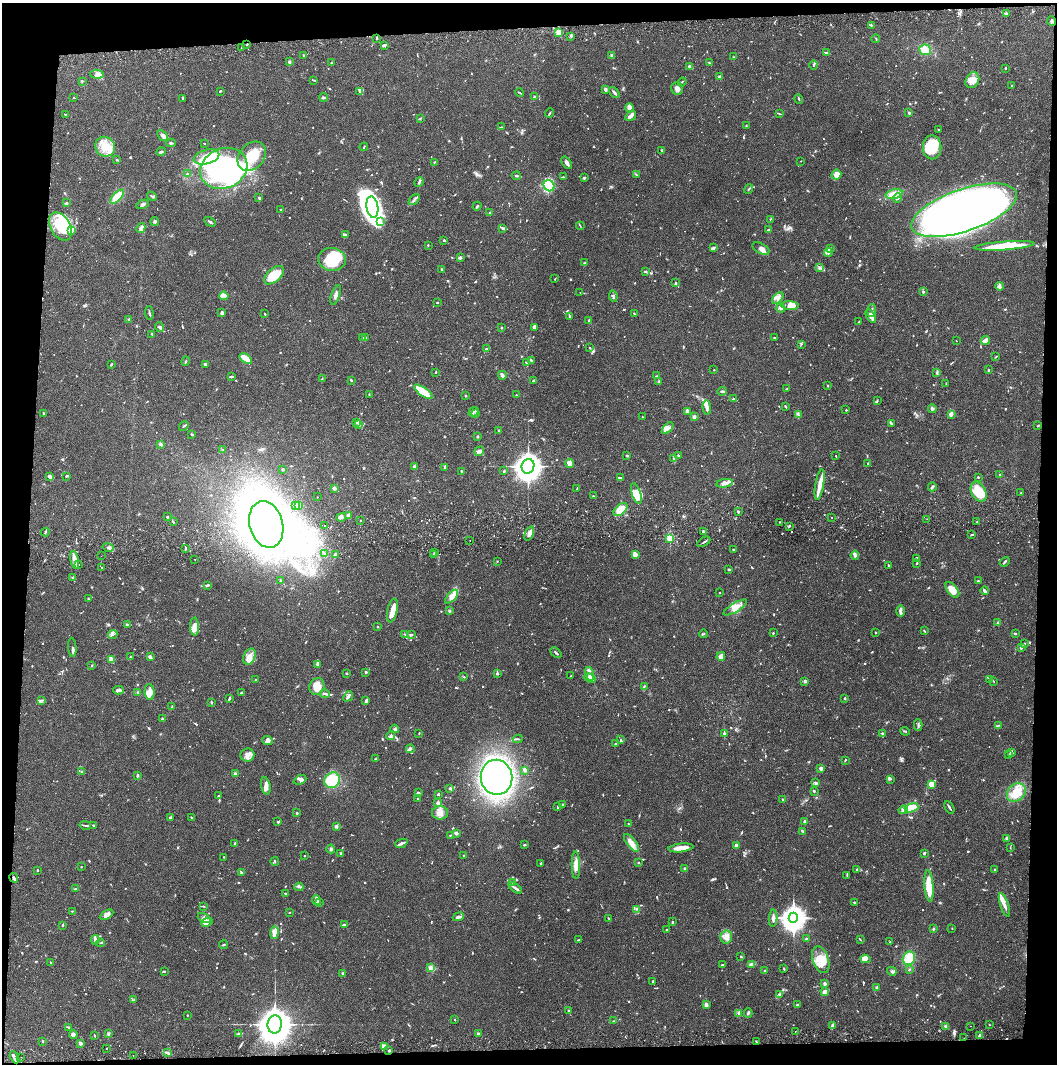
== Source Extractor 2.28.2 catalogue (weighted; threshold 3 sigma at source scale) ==
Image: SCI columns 5-4223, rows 57-4301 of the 4229 x 4359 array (HDU 1 of 3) = the unmasked area's bounding box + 8 px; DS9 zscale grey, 4 x 4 block average (1 PNG px = mean of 4 x 4 image px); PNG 1059 x 1066 px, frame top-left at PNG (2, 3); each listed source drawn as its Kron ellipse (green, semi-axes under 4 px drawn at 4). Shown black and unused: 8% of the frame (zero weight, under 2 of 3 exposures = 3% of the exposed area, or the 3 px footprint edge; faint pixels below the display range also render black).
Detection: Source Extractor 2.28.2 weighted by HDU 2 'WHT'. Background 0.0679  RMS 0.0048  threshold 0.0217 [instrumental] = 3 sigma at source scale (4.5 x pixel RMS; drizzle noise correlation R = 1.50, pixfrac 1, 0.05/0.05 arcsec/px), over >= 5 px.
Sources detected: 1258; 8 too faint to see at this stretch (4 x 4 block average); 22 inside a brighter object's white glare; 11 cosmic-ray / hot-pixel residue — neither listed nor drawn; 37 coinciding with a brighter row at this scale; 110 inside a brighter listed object's ellipse — not listed separately; of the other 1070, all 500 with FLUX_AUTO >= 1.85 (the completeness limit of this list) listed and drawn (570 fainter detections not listed), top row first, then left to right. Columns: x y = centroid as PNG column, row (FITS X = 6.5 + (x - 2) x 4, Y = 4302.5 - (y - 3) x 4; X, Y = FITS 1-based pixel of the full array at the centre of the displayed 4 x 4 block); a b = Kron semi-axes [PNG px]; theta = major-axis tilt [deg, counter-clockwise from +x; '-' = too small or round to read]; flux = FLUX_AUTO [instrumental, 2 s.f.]
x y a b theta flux
1006 14 3 2 - 3.9
1052 21 5 3 - 6.6
871 25 2 2 - 3
559 32 2 2 - 140
571 36 3 2 - 3.2
377 38 3 2 - 2.4
876 39 4 2 - 1.9
247 44 2 2 - 4.8
384 45 3 2 - 1.9
241 48 2 2 - 3.5
925 50 6 5 - 30
826 52 4 2 - 3.3
303 55 2 2 - 2.5
612 56 3 3 - 9.1
733 57 2 2 - 1.9
289 62 2 2 - 7.8
331 63 2 2 - 2.2
709 63 2 2 - 1.9
814 65 4 2 - 3.9
690 66 3 3 - 7.7
1005 68 2 2 - 3.3
97 74 7 4 -3 9.1
720 77 3 2 - 5.3
314 80 3 2 - 2.2
972 80 8 6 61 21
82 81 3 2 - 2.5
682 82 4 2 - 2
1012 86 3 2 - 2
605 89 4 3 - 6
677 89 6 6 - 13
220 91 3 2 - 3
359 91 4 3 - 5.1
614 92 6 2 -49 6.9
520 93 4 2 - 2.4
324 97 4 2 - 3.7
534 97 3 2 - 3.7
74 98 2 2 - 2.3
182 98 4 2 - 2.9
799 99 5 2 - 3
629 107 4 3 - 6.9
550 113 4 2 - 3.2
779 113 4 2 - 2.3
909 113 2 2 - 4.9
65 114 2 2 - 2.1
631 116 6 2 33 15
420 119 3 2 - 2.4
746 126 3 2 - 2.9
501 127 3 2 - 2.6
938 130 2 2 - 2.6
162 136 6 3 -49 7.8
171 143 4 2 - 4.1
204 143 2 2 - 2.1
105 147 10 9 - 49
364 147 4 2 - 2.7
932 147 12 9 -89 140
662 150 3 2 - 2.4
161 152 5 2 - 4.4
252 156 16 12 49 90
206 157 13 7 15 40
117 160 3 2 - 2.6
801 161 2 2 - 2.8
434 162 2 2 - 2.6
567 163 7 3 -53 9.4
224 168 24 20 24 670
187 174 3 2 - 2.5
637 175 2 2 - 2
836 175 5 4 - 25
516 176 4 2 - 3.6
564 177 2 2 - 2.1
584 178 3 2 - 4
419 182 5 2 - 4.1
549 186 6 5 - 190
749 189 5 2 - 3.5
894 194 8 4 14 19
152 196 5 2 - 3.5
117 197 9 3 45 54
259 198 3 2 - 2.9
897 198 5 3 - 7.6
414 200 6 2 48 6.8
67 203 2 2 - 3
142 204 6 3 25 7.8
477 206 5 2 - 4.4
372 207 11 6 -82 300
280 209 2 2 - 2.6
964 210 55 21 19 4400
489 213 3 2 - 2.5
770 219 2 2 - 1.9
155 221 4 2 - 3.7
210 222 6 2 -30 5.4
380 222 4 4 - 8.5
60 226 15 9 -60 67
580 226 4 2 - 2.2
141 228 5 4 - 12
502 228 3 2 - 2.1
768 230 3 2 - 3.3
72 231 4 2 - 11
345 235 4 3 - 5.3
444 240 2 2 - 5.5
428 245 3 2 - 2
1005 246 30 4 5 130
713 248 3 2 - 4.2
830 248 3 2 - 4.5
761 249 9 5 -28 14
828 252 4 3 - 5.6
460 258 4 2 - 3
332 259 14 11 -6 110
585 263 2 2 - 7.2
820 268 4 2 - 3.9
441 269 2 2 - 2.3
645 271 3 2 - 6
274 275 12 6 41 93
555 279 2 2 - 2.2
675 283 2 2 - 6.8
1000 286 4 4 - 7.3
923 292 2 2 - 9.5
580 293 2 2 - 2.7
336 295 10 3 71 10
224 296 5 3 - 35
613 296 6 2 -82 4.5
778 298 7 4 45 14
437 302 2 2 - 3.7
790 305 8 4 -4 16
781 308 4 2 - 4.4
872 310 6 2 86 4.1
222 312 3 2 - 9.7
149 313 7 2 -87 3.8
265 314 2 2 - 2.4
634 314 3 2 - 2.7
569 316 3 2 - 3.3
871 316 7 3 -58 23
129 319 3 2 - 3.6
589 320 2 2 - 5.8
859 322 3 2 - 4.2
159 327 5 2 - 5.1
501 327 3 2 - 2
534 327 4 3 - 13
152 334 3 2 - 1.9
366 337 3 2 - 2.3
362 338 2 2 - 2.4
775 338 2 2 - 1.9
985 340 5 2 - 22
956 341 2 2 - 2.9
801 344 3 2 - 2.7
590 348 2 2 - 3.2
486 349 3 2 - 2.6
996 357 3 2 - 1.9
246 359 7 3 -37 64
186 361 5 2 - 2.8
531 361 3 2 - 4
526 362 3 2 - 2.5
205 364 2 2 - 5.8
111 365 3 2 - 3.7
714 370 2 2 - 2.1
988 370 2 2 - 3.7
436 372 2 2 - 4.2
937 373 3 2 - 2.3
502 375 4 2 - 13
656 376 4 2 - 2.6
231 377 4 2 - 4
322 379 3 2 - 2.5
351 380 2 2 - 4.1
534 380 3 2 - 4.1
658 382 2 2 - 3.1
946 384 3 2 - 2.5
828 386 2 2 - 2
787 388 3 2 - 2
722 391 4 2 - 4.3
423 392 11 4 -35 91
369 395 4 2 - 2.1
516 395 2 2 - 2.3
466 396 2 2 - 1.9
734 399 3 3 - 5.1
877 401 3 2 - 3.1
785 406 4 2 - 2.4
707 407 7 3 -83 14
932 408 4 3 - 4.6
846 410 2 2 - 6.1
687 411 4 3 - 11
474 412 5 2 - 4.5
44 413 2 2 - 4.5
476 414 2 2 - 2.8
798 414 4 2 - 4
951 414 4 3 - 11
642 417 2 2 - 2.4
694 417 3 3 - 8.2
356 423 2 2 - 2.2
359 424 3 2 - 2.7
891 424 3 2 - 2.5
184 426 5 2 - 3.6
1038 426 3 2 - 2.3
668 428 7 3 46 10
499 430 2 2 - 3.4
191 434 3 2 - 2.3
477 436 2 2 - 16
160 444 3 2 - 3.7
223 450 2 2 - 1.9
479 451 5 3 - 16
678 455 2 2 - 3.3
627 456 3 2 - 3.6
836 456 2 2 - 1.9
674 458 4 2 - 3.6
570 464 5 3 - 17
868 464 2 2 - 2.2
414 466 3 2 - 8.3
528 466 7 6 - 2500
444 467 3 2 - 2.3
282 469 2 2 - 3.5
461 471 2 2 - 2.9
504 471 2 2 - 3.8
1000 475 2 2 - 2.4
50 476 3 2 - 14
66 476 3 2 - 4
978 477 2 2 - 2.3
620 478 4 2 - 3.2
725 483 8 3 9 14
820 484 15 4 80 28
932 487 4 2 - 4.5
334 488 2 2 - 36
577 489 2 2 - 2.3
979 492 10 7 -60 78
636 493 11 4 -71 23
1021 493 2 2 - 2.8
593 496 2 2 - 3.7
317 497 2 2 - 2.6
299 505 2 2 - 46
296 506 2 2 - 5.2
621 510 8 5 44 50
738 512 3 2 - 3.1
348 515 4 3 - 11
167 517 2 2 - 3.7
341 517 5 3 - 7.5
832 517 2 2 - 5.5
927 519 2 2 - 2.4
360 520 2 2 - 1.8
173 522 3 2 - 2.5
779 522 2 2 - 3.8
977 522 2 2 - 5.6
266 524 24 16 -75 3800
325 526 2 2 - 6.6
789 526 3 2 - 3.4
703 531 2 2 - 4.5
45 532 4 2 - 3.6
529 533 7 3 68 14
971 535 2 2 - 1.9
670 538 2 2 - 250
470 540 2 2 - 2
704 542 7 2 32 5
108 547 6 3 -15 7.7
185 549 4 2 - 3
733 550 3 2 - 2.8
325 553 4 2 - 2.9
434 553 3 2 - 3
336 554 3 3 - 5.1
433 555 2 2 - 3.2
635 555 2 2 - 30
855 555 4 3 - 7
101 556 2 2 - 3
917 558 3 2 - 4.3
195 559 2 2 - 2
75 560 9 3 -79 21
497 561 2 2 - 2
1005 562 5 2 - 4.7
917 563 2 2 - 3.1
79 564 2 2 - 5.5
888 565 3 2 - 2.1
102 567 2 2 - 2.9
729 570 3 2 - 4.4
72 577 2 2 - 2.1
281 581 3 2 - 4.2
978 581 3 2 - 3.8
207 585 4 2 - 4.5
952 590 9 5 -51 37
985 591 4 2 - 9.7
719 593 2 2 - 2.1
452 597 8 3 48 14
88 599 3 2 - 2.4
735 607 13 4 30 25
392 610 12 5 78 41
449 611 3 2 - 1.9
900 611 6 2 89 12
998 623 2 2 - 32
128 625 3 2 - 4
195 627 9 4 -89 24
378 627 2 2 - 2.1
924 631 3 2 - 3.3
875 632 2 2 - 1.9
773 633 2 2 - 2.4
113 634 5 2 - 4.8
405 634 2 2 - 1.9
704 634 4 2 - 3.5
1016 634 2 2 - 2.1
412 635 3 3 - 3.4
1024 644 3 2 - 2.5
72 647 9 2 -85 5.6
1021 647 3 3 - 9
556 653 6 2 -41 4.4
721 656 4 3 - 16
130 657 2 2 - 7.8
150 657 2 2 - 9.8
249 657 8 6 63 21
111 659 2 2 - 100
317 664 4 3 - 3.2
92 665 3 2 - 2.2
366 672 2 2 - 7.5
347 673 2 2 - 3.6
497 673 2 2 - 14
589 674 7 3 -75 9.3
571 676 3 2 - 2.7
464 677 2 2 - 2
590 678 6 3 -23 17
990 679 2 2 - 2.1
256 680 2 2 - 3.8
805 681 2 2 - 34
993 681 3 2 - 2.6
317 686 8 7 - 36
644 686 3 2 - 3.8
119 690 5 2 - 8.1
138 692 3 2 - 2.7
150 692 8 5 -86 20
242 693 4 2 - 4.4
325 694 5 2 - 7.2
348 696 6 2 49 9.4
845 698 2 2 - 3.6
229 699 3 2 - 3.4
41 700 2 2 - 2.7
366 701 4 3 - 5.9
211 702 3 2 - 3.7
172 707 2 2 - 3.3
163 719 4 2 - 3
918 725 6 2 -88 4.4
998 725 3 2 - 2.2
395 729 4 3 - 5
905 731 5 2 - 2.7
419 733 3 2 - 2.2
724 733 3 2 - 5.2
882 733 3 2 - 4.6
391 735 5 2 - 4.7
518 739 5 2 - 3.1
621 740 3 2 - 2.7
267 741 5 4 - 11
616 743 4 2 - 3.1
410 749 4 3 - 4.2
1012 752 4 2 - 4.7
1009 754 3 2 - 2.5
247 755 7 6 - 16
375 759 3 2 - 4.5
845 760 3 2 - 2.5
821 768 3 2 - 11
524 770 4 3 - 4.1
81 771 2 2 - 2.5
235 774 2 2 - 49
138 775 3 2 - 3.5
496 777 17 15 -80 1200
890 779 3 2 - 3.4
300 780 7 4 24 11
332 780 8 7 - 180
815 782 3 2 - 4.1
931 784 4 3 - 26
266 786 9 4 -79 15
450 788 3 2 - 4.7
814 791 3 2 - 2.6
1016 792 10 8 42 51
418 793 3 2 - 3.4
438 794 2 2 - 10
219 796 2 2 - 2.3
418 799 2 2 - 2.1
783 800 3 2 - 4.4
438 803 4 3 - 6.3
563 805 2 2 - 5.3
558 806 2 2 - 3.2
949 807 7 2 -60 6.3
912 808 7 4 20 71
903 810 5 3 - 7.7
297 813 2 2 - 10
440 813 8 6 -1 20
191 817 2 2 - 1.9
170 818 3 3 - 4.3
805 821 2 2 - 34
278 822 3 2 - 2.7
628 824 2 2 - 2.3
85 825 6 2 -13 3.3
94 825 2 2 - 3.9
336 826 2 2 - 32
802 831 4 2 - 3.6
456 833 4 2 - 6.2
450 835 2 2 - 2.2
1006 838 3 2 - 3.3
235 843 3 2 - 5.7
401 843 6 2 21 12
631 843 11 4 -51 21
525 845 2 2 - 4.2
736 845 4 3 - 13
1010 847 2 2 - 1.9
681 848 12 3 6 45
331 849 4 3 - 4.5
341 853 2 2 - 3
924 853 2 2 - 5.6
304 856 2 2 - 2.6
464 856 3 2 - 2.5
224 857 2 2 - 2.5
275 861 4 2 - 2.2
541 863 2 2 - 2.7
638 863 2 2 - 7.8
576 865 13 4 -88 24
81 867 2 2 - 2
685 869 2 2 - 32
857 869 3 2 - 2.3
995 869 2 2 - 4.3
37 870 2 2 - 5.4
242 873 4 3 - 7.3
847 875 4 2 - 2.3
14 878 5 2 - 6.6
513 883 2 2 - 2.5
929 886 16 4 -85 94
299 887 4 2 - 4.2
515 888 7 2 -36 8.1
76 889 4 2 - 2.2
285 893 2 2 - 2.4
316 900 5 3 - 12
854 902 2 2 - 3.1
319 903 3 2 - 3.7
1004 905 12 3 -71 14
203 906 3 2 - 2.3
637 909 4 2 - 3.7
72 911 2 2 - 2
289 912 2 2 - 2.4
106 915 7 4 30 15
458 917 6 3 22 8.7
204 918 7 4 -29 10
609 918 2 2 - 1.8
773 918 8 3 87 9.7
793 918 5 4 - 2500
207 922 6 3 27 14
672 922 2 2 - 4.7
62 925 3 2 - 3.9
344 925 3 2 - 9
952 928 2 2 - 1.9
933 929 2 2 - 5.5
667 930 3 2 - 3.5
274 932 6 3 86 25
726 937 6 5 - 18
807 939 2 2 - 5
95 940 5 3 - 6.1
579 940 4 2 - 2.5
860 940 4 2 - 2.1
890 942 2 2 - 3.5
100 943 4 2 - 2.6
224 945 4 2 - 2.9
741 957 3 2 - 2.2
909 958 7 6 - 61
865 959 5 4 - 10
821 960 14 8 -71 46
51 962 3 2 - 2.4
752 964 3 2 - 3.4
722 965 3 2 - 5.4
431 968 2 2 - 69
784 969 2 2 - 2.3
909 969 3 2 - 2.2
164 971 3 2 - 2.7
765 971 2 2 - 2.4
892 971 5 2 - 3.9
343 973 3 2 - 2.5
653 982 2 2 - 5.3
825 983 3 2 - 8
877 987 3 3 - 7.1
825 992 4 2 - 28
780 994 3 3 - 4.6
134 1000 2 2 - 2
798 1004 4 2 - 3.3
706 1005 3 2 - 11
568 1010 2 2 - 3.9
739 1013 4 2 - 4.4
748 1013 4 2 - 3.7
187 1015 2 2 - 1.9
455 1020 2 2 - 2
613 1021 4 2 - 2.1
275 1024 9 7 83 7200
989 1025 2 2 - 2.6
832 1026 3 2 - 5.1
946 1026 3 2 - 6.9
971 1026 2 2 - 2.4
68 1027 2 2 - 1.9
795 1031 2 2 - 3.6
108 1033 4 2 - 3
238 1033 2 2 - 1.9
478 1033 2 2 - 3.5
73 1034 5 3 - 7.6
94 1035 3 2 - 2.1
979 1036 3 2 - 4.3
964 1038 2 2 - 2.6
42 1041 2 2 - 3.7
756 1042 2 2 - 3.1
80 1043 3 2 - 12
384 1046 4 3 - 6.8
106 1049 2 2 - 2.5
389 1051 2 2 - 3.8
167 1053 4 2 - 7
133 1055 2 2 - 1.9
15 1057 6 3 -63 8.9
21 1057 2 2 - 2
Overlapping masked pixels (flux is a lower limit): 2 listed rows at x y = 1052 21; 247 44
Diffuse or blended objects may show on this block-average render without a row.